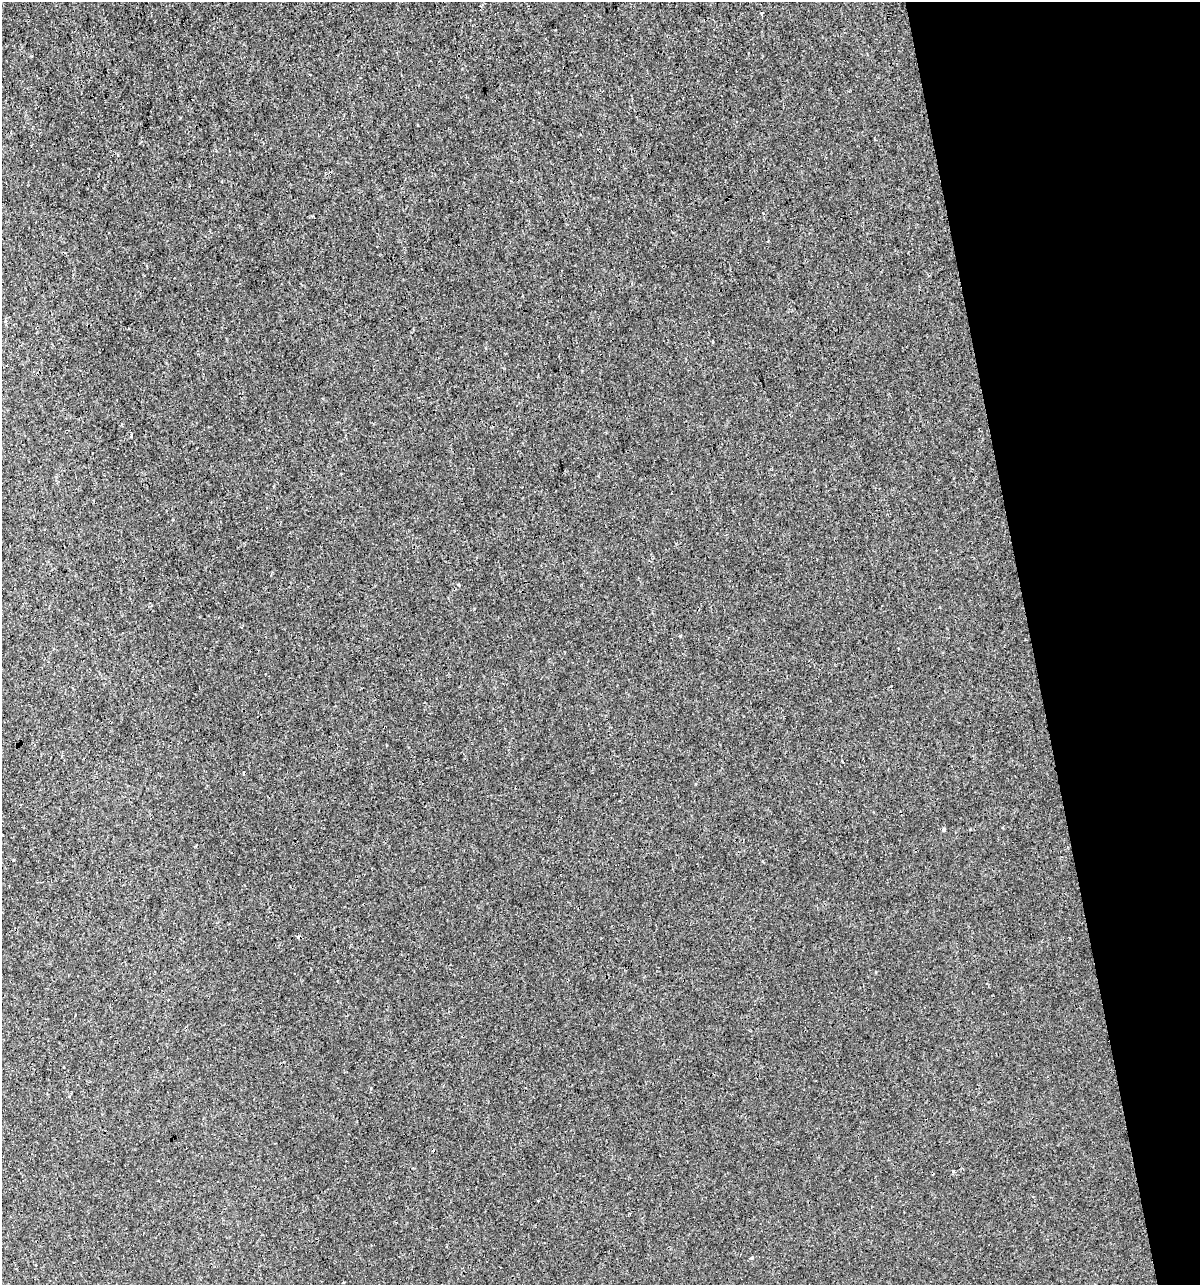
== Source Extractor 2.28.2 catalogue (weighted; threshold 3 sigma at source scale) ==
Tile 12 of 4 x 4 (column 4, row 3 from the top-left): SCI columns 3638-4835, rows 1284-2566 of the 4930 x 5132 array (HDU 1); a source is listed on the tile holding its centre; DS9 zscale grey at full resolution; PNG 1202 x 1287 px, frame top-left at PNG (2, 2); no overlay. Shown black and unused: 14% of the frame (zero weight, under 3 of 4 exposures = <1% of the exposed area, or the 3 px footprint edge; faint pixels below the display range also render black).
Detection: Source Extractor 2.28.2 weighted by HDU 2 'WHT'; one run over the whole footprint, this tile lists its part. Background 2.15e-04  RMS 0.0017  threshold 0.00763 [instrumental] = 3 sigma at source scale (4.5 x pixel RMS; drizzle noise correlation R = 1.50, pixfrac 1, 0.0396/0.0396 arcsec/px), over >= 5 px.
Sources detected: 7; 3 cosmic-ray / hot-pixel residue — not listed; the other 4 listed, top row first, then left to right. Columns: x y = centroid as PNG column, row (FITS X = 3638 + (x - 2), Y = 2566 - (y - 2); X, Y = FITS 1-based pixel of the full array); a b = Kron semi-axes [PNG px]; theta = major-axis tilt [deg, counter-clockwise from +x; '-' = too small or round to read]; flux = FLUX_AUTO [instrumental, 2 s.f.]
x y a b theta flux
222 181 3 3 - 0.12
944 829 5 4 - 0.25
952 1172 4 3 - 0.27
752 1258 5 3 - 0.15